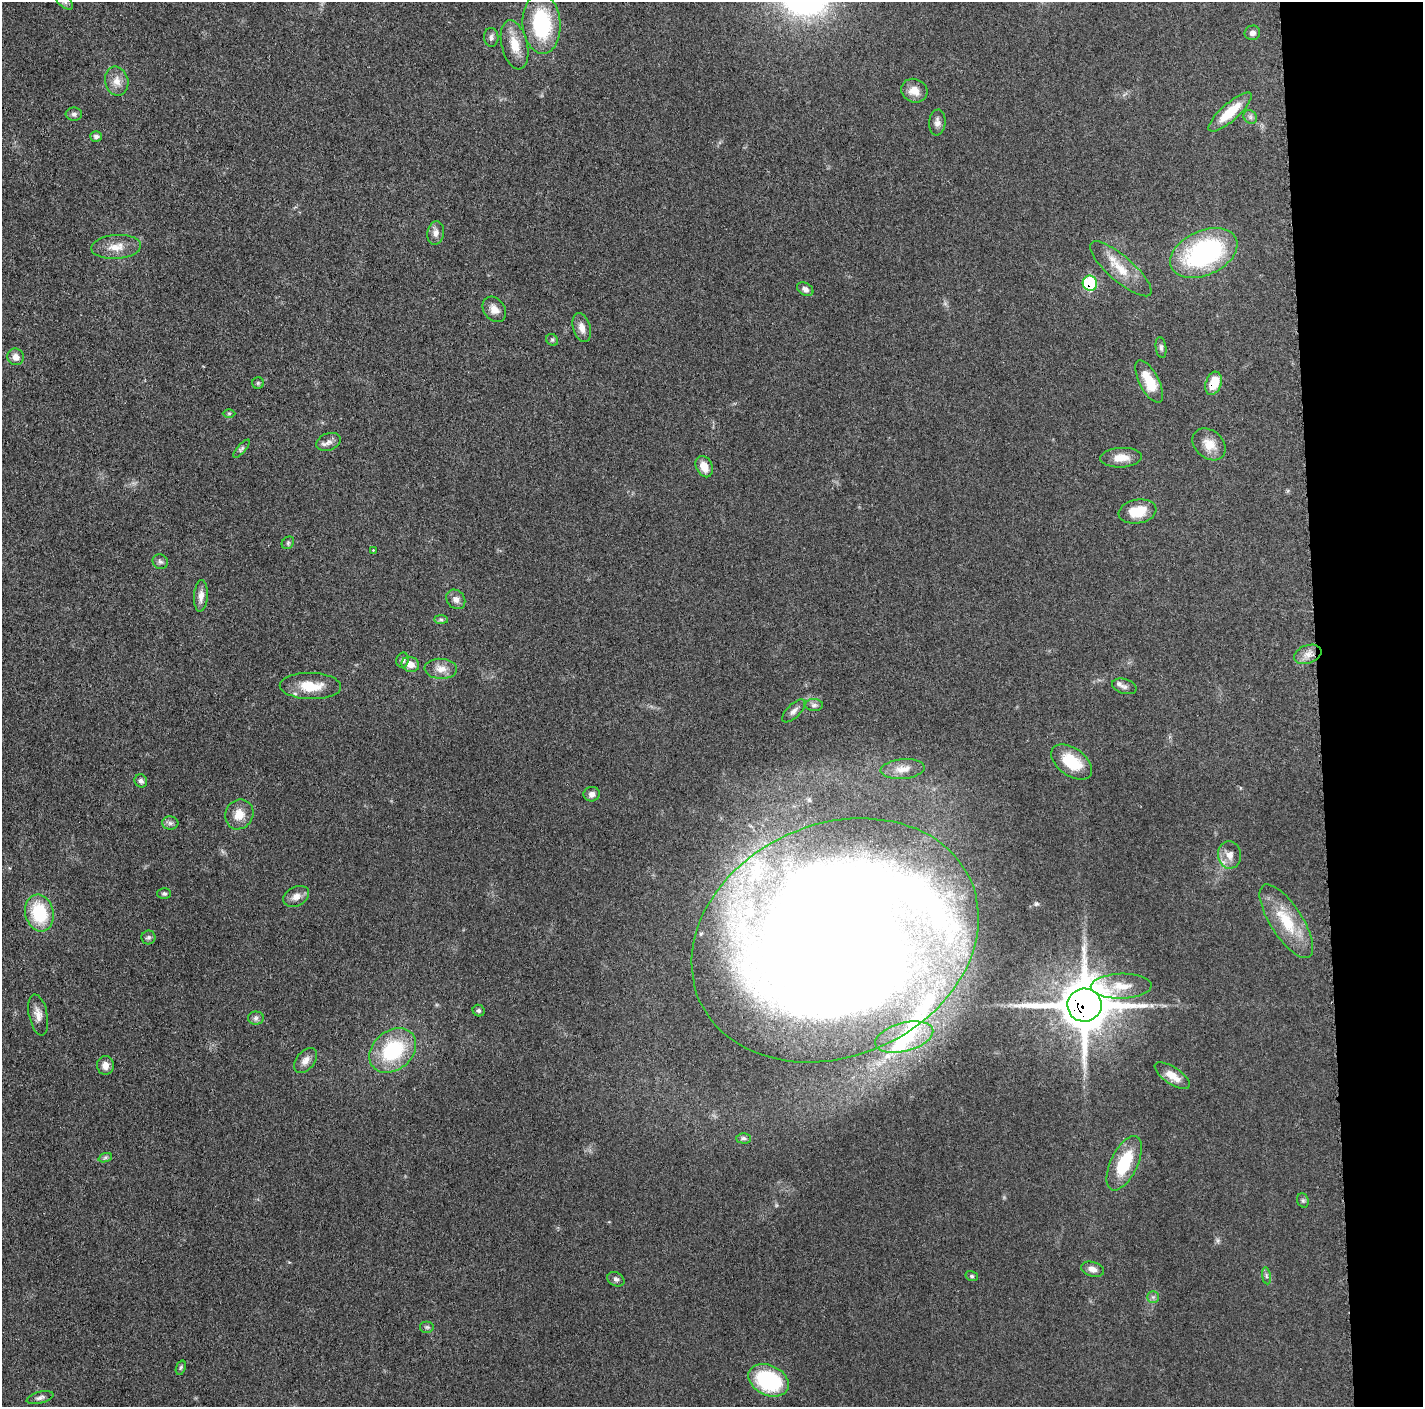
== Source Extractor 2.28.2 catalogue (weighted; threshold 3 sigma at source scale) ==
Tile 6 of 3 x 3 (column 3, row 2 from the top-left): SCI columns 2847-4267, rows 1422-2826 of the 4272 x 4250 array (HDU 1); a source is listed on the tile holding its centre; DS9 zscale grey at full resolution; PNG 1425 x 1409 px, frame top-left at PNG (2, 2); each listed source drawn as its Kron ellipse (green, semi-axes under 4 px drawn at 4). Shown black and unused: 7% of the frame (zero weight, under 3 of 5 exposures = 1% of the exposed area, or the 3 px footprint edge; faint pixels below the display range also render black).
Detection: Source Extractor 2.28.2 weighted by HDU 2 'WHT'; one run over the whole footprint, this tile lists its part. Background 0.0482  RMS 0.0054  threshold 0.0243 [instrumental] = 3 sigma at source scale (4.5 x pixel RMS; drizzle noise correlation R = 1.50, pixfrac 1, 0.05/0.05 arcsec/px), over >= 5 px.
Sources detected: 90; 2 inside a brighter object's white glare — neither listed nor drawn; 5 inside a brighter listed object's ellipse — not listed separately; the other 83 listed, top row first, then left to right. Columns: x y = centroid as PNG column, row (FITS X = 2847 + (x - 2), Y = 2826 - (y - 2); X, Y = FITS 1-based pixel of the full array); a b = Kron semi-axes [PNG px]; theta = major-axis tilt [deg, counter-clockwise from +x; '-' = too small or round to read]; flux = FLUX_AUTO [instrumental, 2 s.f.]
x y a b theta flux
64 2 10 5 -41 1.5
542 24 30 19 -85 44
1252 33 8 7 - 2.7
491 37 9 7 -89 2.1
515 45 25 13 -76 11
117 81 15 11 -76 5.2
914 91 13 11 -24 6
1230 112 28 8 42 15
74 114 8 6 -2 1.6
1250 117 7 6 - 1.6
937 122 13 8 84 2.8
96 136 6 5 - 1.8
436 233 12 8 81 3.1
116 247 25 12 4 7.7
1204 253 35 22 24 89
1121 269 39 12 -41 13
1090 283 8 7 - 38
805 289 9 6 -32 2.2
494 309 14 10 -53 4.5
582 327 15 8 -73 4.3
552 340 6 5 - 0.97
1161 347 10 5 -81 1.4
16 357 8 8 - 3.8
1149 381 23 9 -62 13
258 383 6 5 - 0.84
1214 383 12 7 72 11
229 413 6 4 0 0.72
328 442 13 8 20 2.8
1209 444 18 14 -41 7.8
241 449 11 4 49 1.2
1121 458 21 10 2 7.1
704 467 11 8 -64 6.2
1138 511 19 11 10 12
288 543 7 5 47 0.98
373 550 2 2 - 0.44
160 562 8 7 - 1.5
201 596 16 7 86 3.9
456 599 10 8 -49 3.1
441 619 7 4 -1 1
1308 654 14 9 20 4.3
403 660 7 6 - 1.6
410 664 9 7 -19 4.8
441 669 16 10 -3 5.4
310 686 30 13 -1 13
1124 686 12 7 -16 2.3
814 705 9 6 2 1.7
794 711 15 6 44 2.6
1072 762 23 13 -36 18
903 769 22 10 5 6.2
141 781 7 6 - 1.5
592 794 8 7 - 2.3
239 814 15 14 - 7.3
170 823 8 6 -1 1.6
1230 855 14 11 -83 5
164 894 7 5 -1 1.2
296 896 13 9 28 3.9
39 913 18 14 -75 28
1286 921 43 16 -57 22
148 937 7 7 - 1.4
835 940 148 116 24 1900
1121 986 30 12 1 11
1084 1005 17 16 - 2600
479 1011 6 5 - 1.1
38 1015 21 9 -79 4.8
256 1018 8 6 1 1.7
904 1037 30 14 15 17
393 1050 26 19 40 38
305 1060 14 9 50 3.8
105 1065 9 8 - 3.9
1172 1076 20 8 -34 7
744 1138 7 5 -2 1.3
105 1158 7 4 19 1
1124 1163 29 13 64 24
1303 1200 7 5 -69 1
1092 1269 11 7 -15 3.2
972 1276 6 5 - 0.88
1266 1276 8 4 -81 1.1
616 1279 9 6 -28 1.5
1153 1297 6 6 - 1.3
427 1327 7 6 - 1.2
181 1368 7 4 70 1
769 1380 21 15 -26 53
40 1398 14 6 15 2
Overlapping masked pixels (flux is a lower limit): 3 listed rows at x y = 1090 283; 1214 383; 1084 1005
Isophote crosses this tile's border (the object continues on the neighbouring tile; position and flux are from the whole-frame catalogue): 1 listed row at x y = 64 2